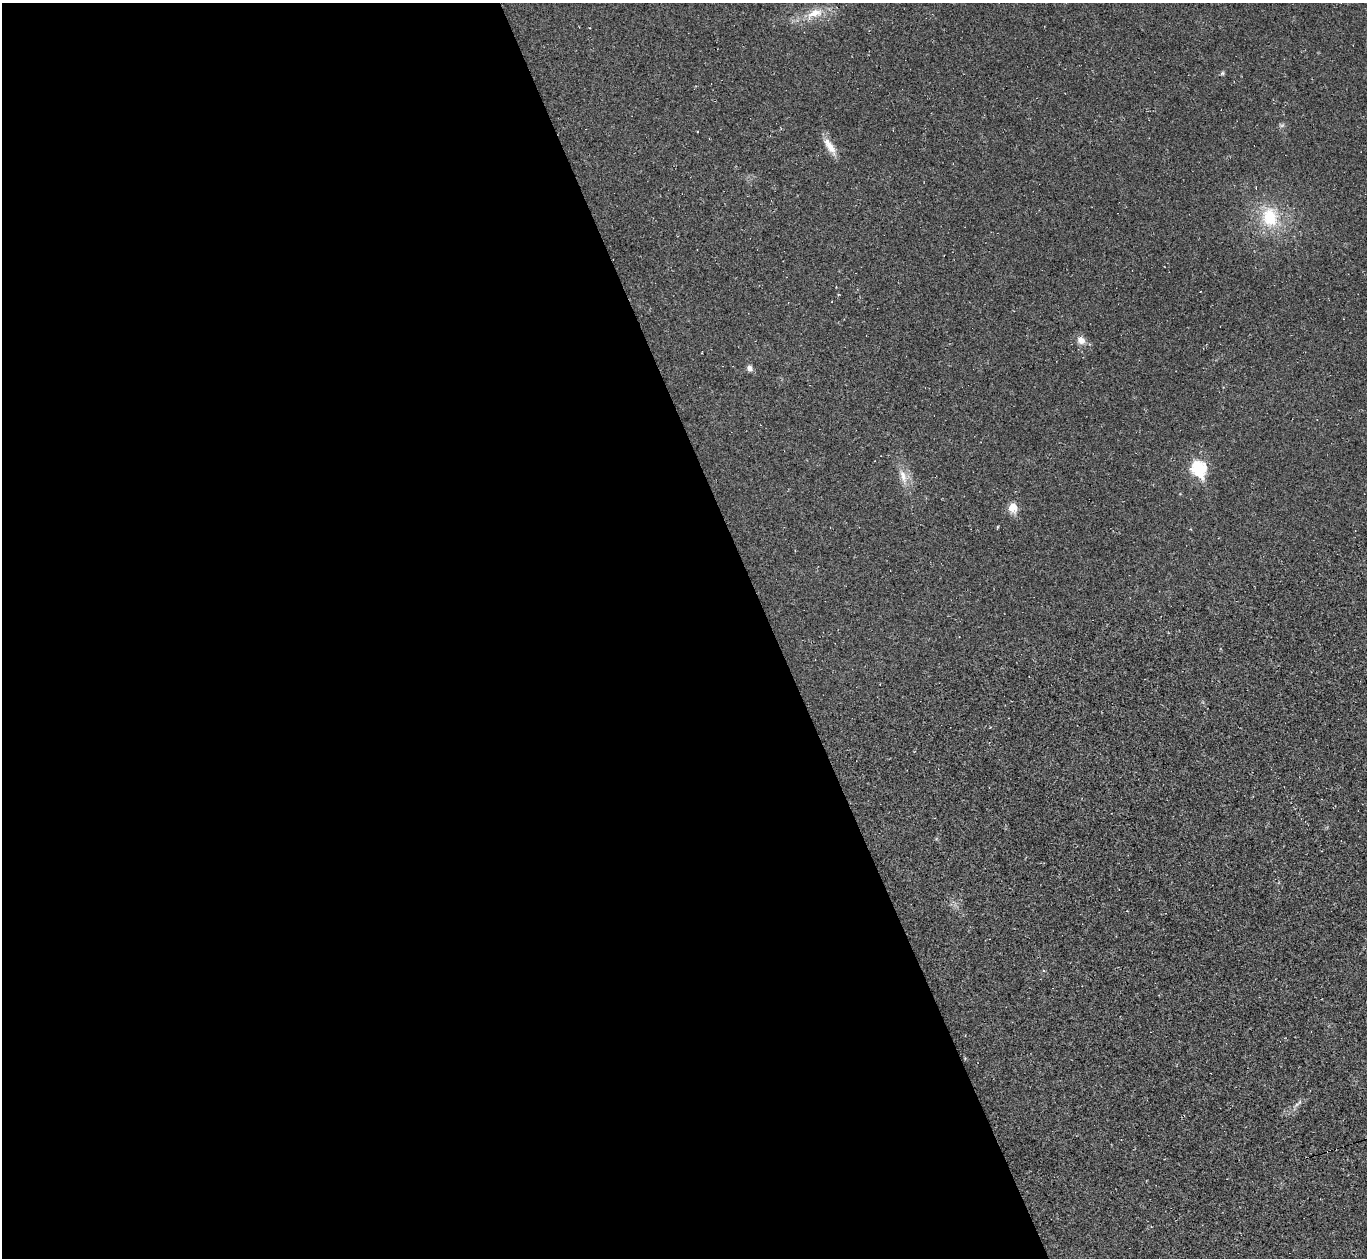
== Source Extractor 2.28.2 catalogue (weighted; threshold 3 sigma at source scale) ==
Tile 9 of 4 x 4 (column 1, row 3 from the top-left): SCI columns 1-1365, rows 1530-2785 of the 5459 x 5444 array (HDU 1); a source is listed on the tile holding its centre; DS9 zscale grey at full resolution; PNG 1369 x 1260 px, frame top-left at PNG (2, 3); no overlay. Shown black and unused: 57% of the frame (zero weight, under 2 of 3 exposures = <1% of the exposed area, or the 3 px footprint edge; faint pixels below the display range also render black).
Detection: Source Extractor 2.28.2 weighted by HDU 2 'WHT'; one run over the whole footprint, this tile lists its part. Background 0.0485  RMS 0.0067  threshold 0.0303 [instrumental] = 3 sigma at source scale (4.5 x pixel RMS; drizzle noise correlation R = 1.50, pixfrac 1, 0.05/0.05 arcsec/px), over >= 5 px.
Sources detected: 11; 1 too faint to see at this stretch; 1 cosmic-ray / hot-pixel residue — not listed; the other 9 listed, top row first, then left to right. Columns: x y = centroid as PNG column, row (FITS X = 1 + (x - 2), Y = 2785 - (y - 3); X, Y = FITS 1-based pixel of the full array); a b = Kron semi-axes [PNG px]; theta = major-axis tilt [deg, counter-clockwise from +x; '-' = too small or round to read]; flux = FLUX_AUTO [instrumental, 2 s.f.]
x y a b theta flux
814 13 23 9 22 10
1222 73 6 5 - 1
830 146 25 9 -56 7.7
1270 217 28 21 -77 29
1081 341 12 9 -30 4.6
750 368 8 6 -77 2.5
1199 468 9 7 -68 67
903 476 21 8 -73 7.1
1013 507 7 7 - 13